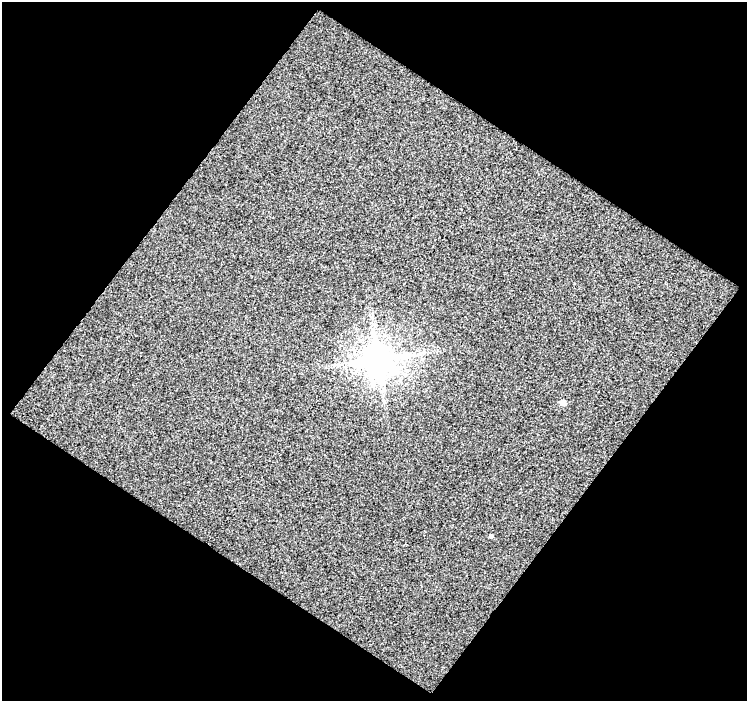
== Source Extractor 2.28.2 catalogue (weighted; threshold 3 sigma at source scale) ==
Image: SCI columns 2-746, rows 27-725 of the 747 x 752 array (HDU 1 of 3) = the unmasked area's bounding box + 8 px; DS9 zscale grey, full resolution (1 PNG px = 1 image px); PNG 749 x 703 px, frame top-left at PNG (2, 2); no overlay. Shown black and unused: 51% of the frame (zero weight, under 3 of 4 exposures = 2% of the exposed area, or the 3 px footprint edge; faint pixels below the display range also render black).
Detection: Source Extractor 2.28.2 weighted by HDU 2 'WHT'. Background 0.366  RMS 2.2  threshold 10.1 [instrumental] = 3 sigma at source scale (4.5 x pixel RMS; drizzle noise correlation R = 1.50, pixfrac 1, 0.0396/0.0396 arcsec/px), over >= 5 px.
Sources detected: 3; all 3 listed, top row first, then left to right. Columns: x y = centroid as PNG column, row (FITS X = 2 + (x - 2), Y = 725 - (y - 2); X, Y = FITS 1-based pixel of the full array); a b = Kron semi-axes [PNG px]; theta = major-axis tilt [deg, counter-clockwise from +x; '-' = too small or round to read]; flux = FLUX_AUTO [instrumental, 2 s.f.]
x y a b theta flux
378 359 9 9 - 430000
563 403 6 6 - 1300
491 536 5 4 - 330